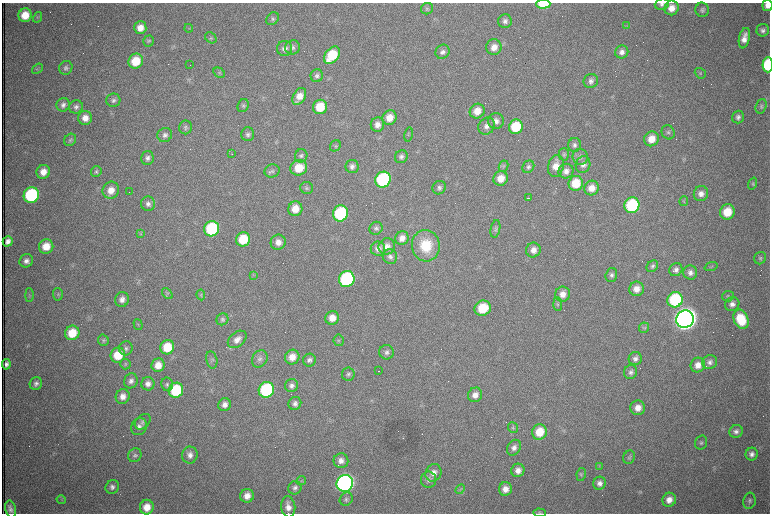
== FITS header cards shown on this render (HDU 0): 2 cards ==
NAXIS1  =                 1536 /fastest changing axis
NAXIS2  =                 1023 /next to fastest changing axis

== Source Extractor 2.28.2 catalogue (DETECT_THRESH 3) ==
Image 1536 x 1023 px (HDU 0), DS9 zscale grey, zoomed out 1/2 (1 PNG px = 2 x 2 image px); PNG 772 x 516 px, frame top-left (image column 1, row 1022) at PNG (2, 3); each listed source drawn as its Kron ellipse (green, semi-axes under 4 px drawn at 4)
Background 1010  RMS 16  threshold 46.6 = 3 sigma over >= 5 px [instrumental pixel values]
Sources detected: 264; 67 cannot appear on this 1/2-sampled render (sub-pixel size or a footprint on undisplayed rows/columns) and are neither listed nor drawn; the other 197 listed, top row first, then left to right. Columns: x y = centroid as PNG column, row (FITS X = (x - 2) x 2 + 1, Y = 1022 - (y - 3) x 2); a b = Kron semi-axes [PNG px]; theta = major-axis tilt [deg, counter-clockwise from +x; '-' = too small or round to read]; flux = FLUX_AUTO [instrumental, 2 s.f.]
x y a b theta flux
543 4 7 4 2 1.1e+05
662 4 7 5 20 9.7e+03
767 5 6 5 - 2.2e+04
672 8 7 7 - 3.4e+04
427 9 6 5 - 7.3e+03
702 10 7 7 - 1.0e+04
25 15 7 6 - 6.4e+04
38 17 5 4 - 4.3e+03
273 19 7 5 41 7.8e+03
505 21 7 7 - 1.2e+04
627 26 4 2 - 2.8e+03
140 28 6 6 - 3.1e+04
189 28 4 2 - 3.2e+03
763 30 6 6 - 1.2e+04
211 38 6 5 - 6.1e+03
744 38 10 5 78 2.9e+04
149 41 5 5 - 5.4e+03
293 47 7 7 - 1.2e+04
494 47 8 7 - 2.9e+04
285 48 7 7 - 2.0e+04
443 52 7 6 - 1.3e+04
622 52 7 6 - 1.7e+04
332 55 10 7 51 1.3e+05
136 61 7 7 - 9.0e+04
190 65 2 1 - 9.9e+04
768 65 7 5 88 2.1e+05
66 68 7 6 - 1.0e+04
38 69 6 3 38 4.3e+03
219 73 6 4 -30 6.0e+03
700 73 6 5 - 4.9e+03
317 76 6 6 - 9.8e+03
591 81 7 7 - 1.3e+04
299 96 9 6 60 3.6e+04
113 100 7 6 - 1.1e+04
63 105 7 6 - 1.3e+04
243 106 7 5 64 6.7e+03
761 106 7 5 72 7.3e+03
76 107 7 6 - 1.2e+04
320 107 7 7 - 9.4e+04
477 111 8 7 - 4.3e+04
738 117 6 6 - 1.2e+04
85 118 7 7 - 3.0e+04
389 118 7 7 - 4.4e+04
496 121 8 8 - 2.0e+04
377 125 7 6 - 2.3e+04
486 126 9 7 48 1.9e+04
185 127 7 6 - 8.0e+03
516 127 7 7 - 1.3e+05
668 132 7 6 - 8.4e+03
248 134 7 6 - 1.0e+04
408 134 7 3 81 3.6e+03
165 135 7 7 - 1.3e+04
651 139 7 7 - 4.4e+04
70 140 6 5 - 6.5e+03
574 145 7 6 - 1.1e+04
335 146 6 5 - 5.3e+03
232 154 2 1 - 4.2e+03
564 154 6 5 - 6.7e+03
301 156 7 6 - 8.9e+03
401 157 6 6 - 1.0e+04
580 157 8 7 - 1.3e+04
147 158 7 6 - 1.2e+04
583 165 8 7 - 1.7e+04
352 166 6 6 - 1.3e+04
503 166 6 4 63 6.4e+03
556 166 11 7 77 3.7e+04
528 167 7 5 52 8.9e+03
299 168 8 7 - 7.2e+04
272 171 7 6 - 9.8e+03
566 171 7 7 - 1.9e+04
43 172 7 6 - 3.7e+04
96 172 5 5 - 7.2e+03
501 178 7 7 - 4.3e+04
383 180 8 7 - 4.8e+05
576 183 7 7 - 8.4e+04
753 183 6 4 69 4.3e+03
307 188 6 6 - 7.2e+03
439 188 7 6 - 9.9e+03
592 188 7 7 - 3.5e+04
111 190 9 8 - 3.8e+04
129 192 2 1 - 1.2e+03
701 194 7 7 - 2.1e+04
31 195 8 7 - 3.7e+05
528 198 3 1 - 2.4e+03
684 201 5 3 - 3.5e+03
148 204 7 7 - 1.3e+04
632 205 8 7 - 2.6e+05
295 209 7 7 - 4.7e+04
727 212 8 7 - 8.5e+04
340 213 8 7 - 2.8e+05
376 228 7 6 - 9.0e+03
212 229 8 7 - 2.9e+05
495 229 9 4 79 7.7e+03
140 234 4 2 - 2.7e+03
402 238 7 6 - 2.5e+04
243 239 7 7 - 1.1e+05
8 241 5 5 - 1.7e+04
278 242 8 7 - 2.4e+04
46 246 7 7 - 5.1e+04
387 246 8 8 - 2.6e+04
426 246 16 14 -83 1.2e+05
378 248 7 7 - 2.0e+04
533 250 7 7 - 2.4e+04
390 257 8 7 - 1.3e+04
760 258 6 5 - 6.8e+03
26 261 7 6 - 1.7e+04
652 266 6 5 - 6.9e+03
711 267 6 2 20 3.7e+03
676 270 7 6 - 1.3e+04
690 272 7 7 - 1.7e+04
254 275 4 3 - 2.9e+03
611 275 7 5 73 9.8e+03
347 279 8 7 - 4.4e+05
637 289 7 7 - 3.0e+04
58 294 6 5 - 5.7e+03
167 294 6 4 -50 5.3e+03
563 294 8 7 - 2.7e+04
29 295 7 3 -90 3.8e+03
201 295 5 4 - 4.8e+03
728 296 6 5 - 5.8e+03
122 300 7 7 - 1.9e+04
675 300 8 7 - 2.7e+05
558 304 7 3 -85 4.9e+03
732 304 7 7 - 1.7e+04
483 308 8 7 - 1.2e+05
332 318 7 6 - 3.8e+04
222 319 6 5 - 7.3e+03
685 319 9 8 - 4.8e+06
741 319 10 7 -67 1.1e+05
138 324 6 3 -72 3.3e+03
644 328 5 5 - 5.0e+03
72 333 7 7 - 8.4e+04
237 339 10 7 40 2.3e+04
103 340 6 5 - 6.0e+03
339 340 6 5 - 4.8e+03
167 347 7 7 - 9.2e+04
126 348 7 6 - 1.0e+04
386 352 7 7 - 1.2e+04
118 355 8 7 - 9.4e+04
292 357 7 7 - 3.8e+04
260 359 9 7 56 1.3e+04
635 359 6 6 - 1.3e+04
212 360 9 5 -78 9.1e+03
309 360 6 6 - 1.1e+04
710 362 7 7 - 1.4e+04
6 364 5 4 - 1.2e+04
125 364 5 5 - 4.5e+03
158 365 7 6 - 3.8e+04
698 365 7 7 - 3.0e+04
379 371 3 1 - 2.6e+03
631 372 7 6 - 1.2e+04
348 374 6 6 - 8.2e+03
131 381 7 6 - 1.4e+04
36 383 6 6 - 1.2e+04
148 384 6 6 - 1.8e+04
167 384 7 6 - 8.4e+03
292 385 6 6 - 1.3e+04
176 390 7 7 - 2.0e+05
266 390 8 7 - 3.6e+05
475 395 7 7 - 2.3e+04
123 396 7 7 - 2.6e+04
295 403 7 6 - 1.3e+04
225 405 6 6 - 1.9e+04
638 408 7 7 - 3.1e+04
143 422 9 6 42 1.2e+04
139 427 9 7 59 1.7e+04
513 427 5 5 - 5.5e+03
736 431 7 6 - 1.3e+04
539 432 8 7 - 7.0e+04
701 442 7 6 - 7.8e+03
514 448 8 6 59 1.5e+04
752 454 6 6 - 1.5e+04
135 455 7 6 - 9.1e+03
190 455 8 7 - 2.0e+04
629 457 7 5 64 6.6e+03
341 461 7 7 - 2.1e+04
599 466 3 2 - 2.1e+03
518 470 7 6 - 2.3e+04
433 473 9 8 - 2.7e+04
581 475 7 4 79 5.5e+03
429 480 8 7 - 1.6e+04
301 481 5 4 - 3.6e+03
345 483 9 8 - 1.5e+06
599 483 6 6 - 1.6e+04
112 487 7 6 - 1.2e+04
295 488 7 6 - 1.1e+04
460 489 5 4 - 5.9e+03
505 489 7 6 - 2.8e+04
247 496 7 7 - 2.9e+04
346 499 7 6 - 8.5e+03
61 500 5 3 - 3.4e+03
669 500 7 6 - 2.7e+04
749 501 8 6 78 9.5e+03
147 507 7 7 - 4.8e+04
288 507 10 7 -82 2.7e+04
10 509 9 5 -78 1.4e+04
540 513 6 3 -4 4.0e+03
At the frame edge (FLAGS 8, measured only in part): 5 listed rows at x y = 543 4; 662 4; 767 5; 768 65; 540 513
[67 sub-pixel or undisplayed-footprint detections neither listed nor drawn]